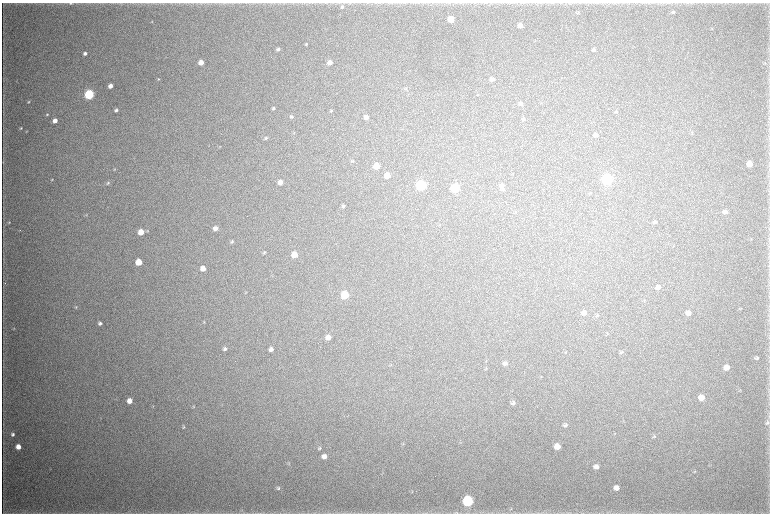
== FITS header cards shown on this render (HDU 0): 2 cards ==
NAXIS1  =                 1536 / length of data axis 1
NAXIS2  =                 1023 / length of data axis 2

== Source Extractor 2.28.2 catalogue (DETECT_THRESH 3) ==
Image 1536 x 1023 px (HDU 0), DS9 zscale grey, zoomed out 1/2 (1 PNG px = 2 x 2 image px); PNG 772 x 516 px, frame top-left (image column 1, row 1022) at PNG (2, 3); no overlay
Background 4340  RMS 37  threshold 112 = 3 sigma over >= 5 px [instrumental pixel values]
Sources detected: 118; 5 cannot appear on this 1/2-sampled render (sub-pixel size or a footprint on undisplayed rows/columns) and are not listed; the other 113 listed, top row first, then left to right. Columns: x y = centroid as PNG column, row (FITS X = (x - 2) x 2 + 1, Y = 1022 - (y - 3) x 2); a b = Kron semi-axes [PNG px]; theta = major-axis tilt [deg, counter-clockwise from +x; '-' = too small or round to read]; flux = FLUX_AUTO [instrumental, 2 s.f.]
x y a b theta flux
71 3 6 3 6 9.4e+03
224 3 4 2 - 4.6e+03
342 7 5 4 - 1.6e+04
578 12 5 3 - 9.4e+03
673 12 4 3 - 8.4e+03
451 19 4 4 - 1.6e+05
152 21 3 2 - 3.9e+03
520 26 4 4 - 6.3e+04
306 44 4 3 - 8.9e+03
278 49 4 3 - 1.9e+04
594 50 4 4 - 1.8e+04
85 53 4 3 - 2.2e+04
201 62 4 4 - 7.8e+04
330 62 4 4 - 5.6e+04
765 63 4 3 - 8.5e+03
158 79 4 3 - 6.5e+03
492 79 5 4 - 2.7e+04
110 86 4 3 - 4.1e+04
406 88 4 3 - 7.3e+03
89 94 5 4 - 1.1e+06
29 102 4 3 - 9.6e+03
521 104 5 4 - 1.9e+04
273 108 4 3 - 1.2e+04
116 110 4 3 - 1.7e+04
331 111 4 3 - 7.3e+03
616 112 5 4 - 9.1e+03
47 114 4 3 - 8.5e+03
291 117 4 4 - 1.2e+04
366 117 4 4 - 3.5e+04
524 119 5 4 - 1.2e+04
55 121 4 4 - 5.5e+04
21 128 3 3 - 6.8e+03
27 131 3 2 - 3.9e+03
294 132 4 2 - 3.9e+03
692 133 4 3 - 7.4e+03
596 135 5 4 - 2.5e+04
266 138 5 4 - 1.3e+04
353 161 5 3 - 9.0e+03
3 162 4 2 - 4.9e+03
750 164 5 4 - 9.6e+04
377 166 5 4 - 1.6e+05
114 169 5 3 - 7.2e+03
387 175 5 4 - 1.1e+05
52 179 3 3 - 5.7e+03
607 179 5 5 - 1.8e+06
280 182 5 4 - 5.9e+04
108 183 5 4 - 1.0e+04
421 185 5 5 - 1.5e+06
502 185 6 6 - 1.8e+04
455 188 5 5 - 6.7e+05
503 189 5 5 - 1.5e+04
591 193 3 3 - 4.8e+03
343 206 4 3 - 1.4e+04
725 212 5 4 - 2.9e+04
86 215 4 2 - 4.8e+03
9 222 4 3 - 6.6e+03
655 222 4 4 - 1.3e+04
215 228 4 4 - 3.5e+04
147 231 4 3 - 5.5e+03
141 232 4 4 - 1.3e+05
751 239 3 2 - 2.8e+03
232 242 5 3 - 1.2e+04
264 252 5 3 - 9.3e+03
295 255 5 4 - 1.2e+05
139 262 4 4 - 1.7e+05
203 268 4 4 - 8.0e+04
658 287 6 5 - 4.0e+04
246 293 5 3 - 5.8e+03
345 295 5 5 - 4.8e+05
644 300 4 3 - 5.7e+03
76 307 5 4 - 9.3e+03
741 308 3 2 - 3.7e+03
584 313 5 4 - 3.9e+04
688 313 5 4 - 4.9e+04
597 316 4 3 - 6.7e+03
204 322 4 3 - 6.1e+03
100 323 5 4 - 2.2e+04
14 329 4 3 - 5.5e+03
607 334 4 3 - 6.1e+03
328 337 5 4 - 5.4e+04
225 349 5 4 - 2.2e+04
271 349 4 4 - 2.8e+04
566 352 3 2 - 4.7e+03
622 352 6 4 49 1.1e+04
757 358 4 3 - 1.4e+04
505 363 5 4 - 2.3e+04
391 365 4 3 - 4.6e+03
727 367 5 4 - 7.2e+04
486 368 5 2 - 4.5e+03
541 377 4 3 - 6.0e+03
701 397 5 5 - 9.1e+04
129 401 5 4 - 6.6e+04
513 403 5 4 - 2.1e+04
153 406 3 2 - 4.1e+03
194 407 4 3 - 6.4e+03
767 423 6 5 - 1.8e+04
565 425 5 4 - 1.7e+04
183 427 5 4 - 9.5e+03
13 434 4 4 - 1.7e+04
615 434 3 2 - 3.9e+03
654 436 5 3 - 7.7e+03
557 446 5 5 - 9.5e+04
18 447 4 4 - 7.2e+04
319 448 6 4 42 1.1e+04
324 456 5 5 - 4.6e+04
289 464 4 3 - 5.9e+03
596 467 5 4 - 3.8e+04
695 471 3 3 - 5.8e+03
278 488 5 4 - 1.2e+04
616 488 5 4 - 4.9e+04
468 501 5 5 - 1.5e+06
511 509 5 2 - 6.0e+03
456 513 10 4 -1 1.8e+04
At the frame edge (FLAGS 8, measured only in part): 2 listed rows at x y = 71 3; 456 513
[5 sub-pixel or undisplayed-footprint detections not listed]